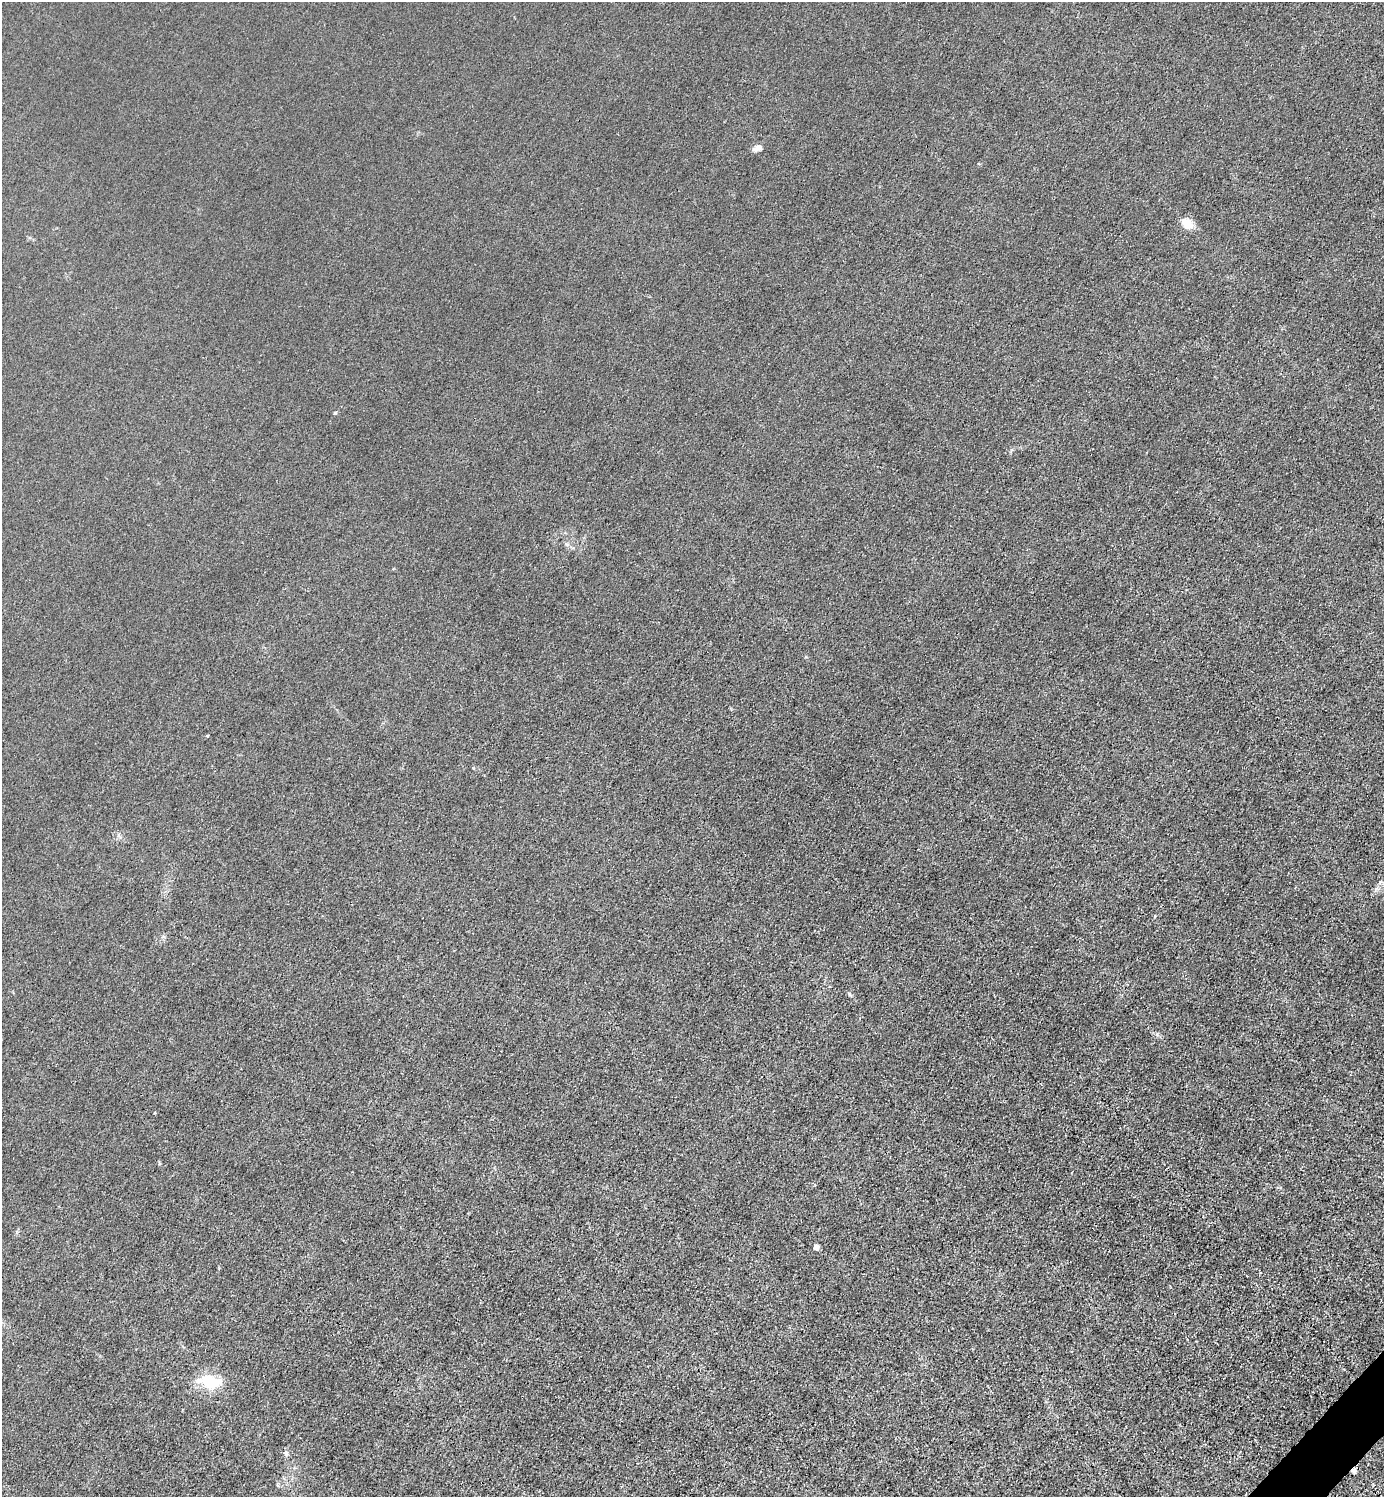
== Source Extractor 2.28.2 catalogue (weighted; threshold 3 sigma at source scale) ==
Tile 6 of 4 x 4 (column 2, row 2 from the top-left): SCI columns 1683-3064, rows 2993-4487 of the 5985 x 5985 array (HDU 1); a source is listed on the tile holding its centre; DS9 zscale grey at full resolution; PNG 1386 x 1499 px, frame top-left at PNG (2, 2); no overlay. Shown black and unused: <1% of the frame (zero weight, under 3 of 4 exposures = <1% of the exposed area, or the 3 px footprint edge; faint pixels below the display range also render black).
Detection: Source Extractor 2.28.2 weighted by HDU 2 'WHT'; one run over the whole footprint, this tile lists its part. Background 0.0221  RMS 0.0062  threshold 0.0279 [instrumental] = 3 sigma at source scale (4.5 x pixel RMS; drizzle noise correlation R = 1.50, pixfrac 1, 0.05/0.05 arcsec/px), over >= 5 px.
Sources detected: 9; all 9 listed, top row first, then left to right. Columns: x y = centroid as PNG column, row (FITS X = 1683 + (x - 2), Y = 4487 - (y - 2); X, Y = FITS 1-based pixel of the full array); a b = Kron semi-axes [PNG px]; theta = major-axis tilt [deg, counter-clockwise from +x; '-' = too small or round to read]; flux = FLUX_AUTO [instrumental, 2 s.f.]
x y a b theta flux
758 148 14 7 28 2.8
1187 224 15 9 -40 7.7
335 413 6 3 19 0.63
207 736 4 3 - 0.64
849 994 6 4 -40 1
816 1247 4 4 - 4.8
210 1382 29 16 -11 19
286 1453 8 5 63 1.4
1354 1470 7 6 - 1.6
Overlapping masked pixels (flux is a lower limit): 1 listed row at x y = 1354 1470